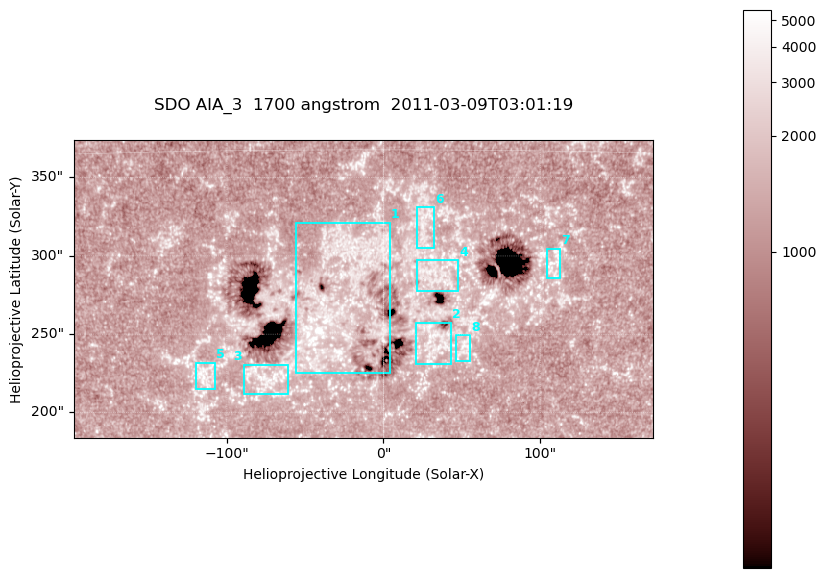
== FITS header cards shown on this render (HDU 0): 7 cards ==
TELESCOP= 'SDO     '           /
INSTRUME= 'AIA_3   '           /
WAVELNTH=                 1700 /
WAVEUNIT= 'angstrom'           /
DATE-OBS= '2011-03-09T03:01:19.711' /
CTYPE1  = 'HPLN-TAN'           /
CTYPE2  = 'HPLT-TAN'           /

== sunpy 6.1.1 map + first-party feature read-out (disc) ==
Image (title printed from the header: SDO AIA_3  1700 angstrom  2011-03-09T03:01:19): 603 x 310 px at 0.613 arcsec/px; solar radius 967 arcsec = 1577 px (partial field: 2.4% of the solar disc is inside the frame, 100% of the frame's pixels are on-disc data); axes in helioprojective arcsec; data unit not stated in the header (colour bar unlabelled)
Pointing: header CRPIX1/2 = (2053.97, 2042.58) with CRVAL1/2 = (0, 0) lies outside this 603 x 310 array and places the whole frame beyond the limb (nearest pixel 1.43 R_sun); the SolarSoft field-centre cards XCEN/YCEN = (-12.99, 278.9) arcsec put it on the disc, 1785 arcsec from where CRPIX/CRVAL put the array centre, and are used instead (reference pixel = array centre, CRVAL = XCEN/YCEN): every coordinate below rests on XCEN/YCEN
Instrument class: DISC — disc imager (sunpy class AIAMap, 1700 A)
Bright regions (active regions / flare kernels): reference = the on-disc median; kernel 5 px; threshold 5 sigma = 1575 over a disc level ~1294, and >= 1.15x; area >= 186 px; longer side >= 4 px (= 2.5 arcsec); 8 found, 8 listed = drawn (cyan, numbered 1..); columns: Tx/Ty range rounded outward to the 2 arcsec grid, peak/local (2 s.f.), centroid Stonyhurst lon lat
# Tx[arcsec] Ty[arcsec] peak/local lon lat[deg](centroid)
1 -56..4 224..322 7.3 -2 +9
2 20..44 230..258 3.6 +2 +7
3 -90..-60 212..232 3.6 -4 +6
4 20..48 276..298 3.2 +2 +10
5 -120..-106 214..232 3.5 -7 +6
6 20..32 304..332 3 +2 +12
7 104..114 284..306 3.6 +7 +10
8 46..56 232..250 3.3 +3 +7